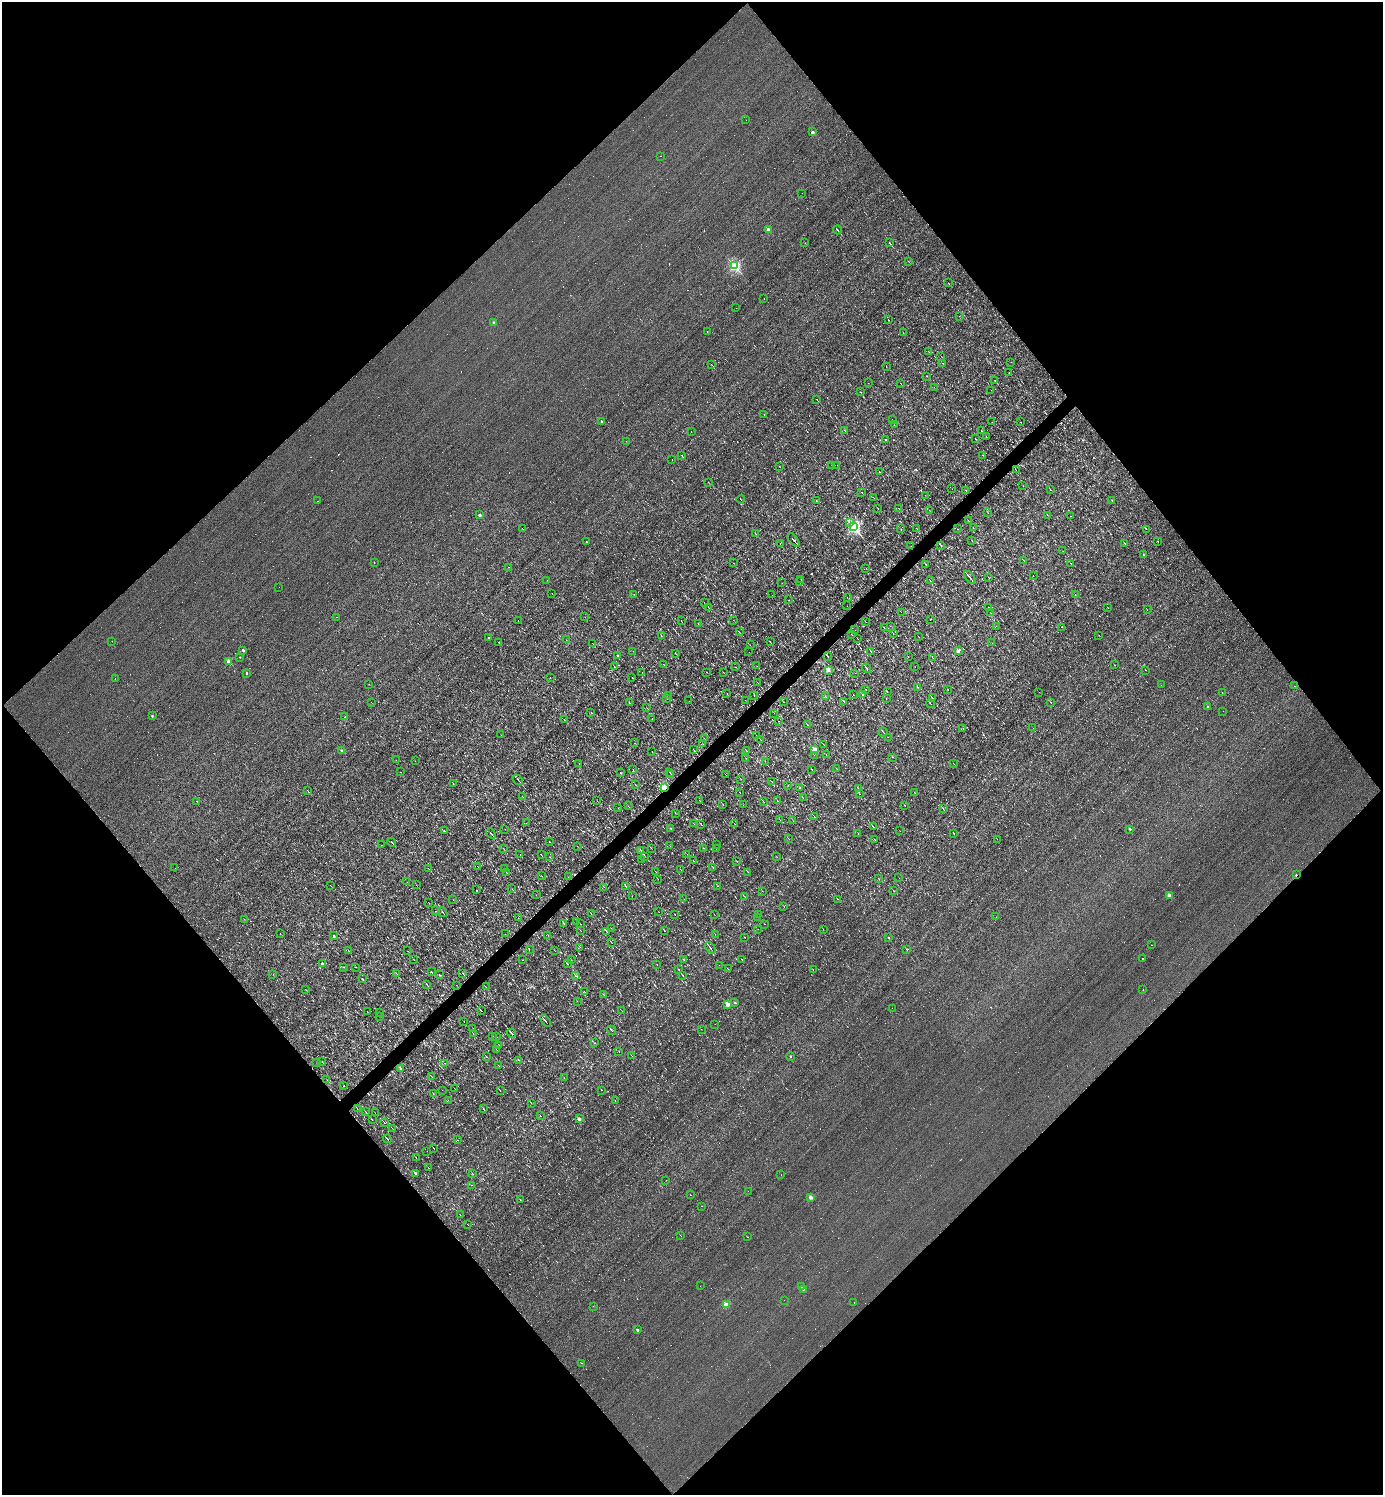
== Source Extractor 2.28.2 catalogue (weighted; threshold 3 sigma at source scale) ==
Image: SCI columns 153-5673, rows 1-5969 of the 5968 x 5969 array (HDU 1 of 3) = the unmasked area's bounding box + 8 px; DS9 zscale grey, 4 x 4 block average (1 PNG px = mean of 4 x 4 image px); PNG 1385 x 1497 px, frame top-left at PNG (2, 2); each listed source drawn as its Kron ellipse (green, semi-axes under 4 px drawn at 4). Shown black and unused: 51% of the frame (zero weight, under 3 of 4 exposures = <1% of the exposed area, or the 3 px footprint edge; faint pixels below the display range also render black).
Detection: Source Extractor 2.28.2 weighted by HDU 2 'WHT'. Background 0.00165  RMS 0.04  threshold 0.178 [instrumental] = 3 sigma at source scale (4.5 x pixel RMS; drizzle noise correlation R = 1.50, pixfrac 1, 0.05/0.05 arcsec/px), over >= 5 px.
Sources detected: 907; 41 too faint to see at this stretch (4 x 4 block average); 190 cosmic-ray / hot-pixel residue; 1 long thin detection or spike segment (spike, bleed or trail) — neither listed nor drawn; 9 coinciding with a brighter row at this scale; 2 inside a brighter listed object's ellipse — not listed separately; of the other 664, all 500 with FLUX_AUTO >= 3.67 (the completeness limit of this list) listed and drawn (164 fainter detections not listed), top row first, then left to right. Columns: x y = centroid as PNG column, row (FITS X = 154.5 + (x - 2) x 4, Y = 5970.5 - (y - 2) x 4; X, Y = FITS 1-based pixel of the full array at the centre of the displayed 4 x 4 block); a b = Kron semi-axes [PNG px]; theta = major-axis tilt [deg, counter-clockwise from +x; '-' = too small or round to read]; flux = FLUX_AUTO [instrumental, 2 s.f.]
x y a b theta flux
746 120 2 2 - 4
812 132 2 2 - 230
661 156 2 2 - 26
802 193 2 2 - 9.9
768 230 2 2 - 340
837 230 4 2 - 22
805 243 2 2 - 7.7
890 243 4 2 - 15
908 261 2 2 - 4.3
734 266 2 2 - 2900
948 283 2 2 - 5.7
764 298 2 2 - 3.9
736 308 2 2 - 4
959 316 2 2 - 7
888 320 2 2 - 19
494 323 2 2 - 220
707 331 2 2 - 6.4
903 333 3 2 - 7.6
928 352 3 2 - 4.9
941 356 2 2 - 4.5
1011 362 2 2 - 5.2
943 363 2 2 - 4.1
712 365 3 2 - 8.8
886 367 2 2 - 5.8
1009 373 2 2 - 6.2
926 376 2 2 - 5.6
995 381 3 2 - 14
868 383 2 2 - 4.5
900 383 3 2 - 7.2
934 387 2 2 - 4.5
991 390 2 2 - 3.8
860 392 2 2 - 5.4
817 399 2 2 - 9.5
764 414 2 2 - 4.7
892 419 2 2 - 3.7
601 421 2 2 - 67
992 422 2 2 - 3.9
1020 422 2 2 - 3.8
894 425 2 2 - 17
844 430 2 2 - 4.9
981 431 2 2 - 7.5
691 432 2 2 - 13
986 436 2 2 - 5.3
975 438 2 2 - 33
885 439 2 2 - 31
626 441 2 2 - 13
682 455 2 2 - 5.1
983 455 2 2 - 4.4
672 459 2 2 - 15
832 465 2 2 - 30
837 465 2 2 - 4.4
779 466 2 2 - 5.4
1016 470 2 2 - 3.7
879 472 4 2 - 15
708 482 2 2 - 9.5
1023 486 2 2 - 4.8
952 489 2 2 - 3.7
966 490 2 2 - 5.7
1050 490 2 2 - 6.9
862 492 2 2 - 4.7
925 495 2 2 - 23
874 497 2 2 - 5.1
741 499 4 2 - 11
816 500 3 2 - 6.9
1112 500 2 2 - 6.1
317 501 2 2 - 4.8
878 508 2 2 - 5
898 508 2 2 - 4.5
929 510 2 2 - 3.7
988 512 2 2 - 3.7
480 515 2 2 - 160
1047 515 2 2 - 5.9
1071 516 2 2 - 18
968 521 2 2 - 4.7
850 523 2 2 - 14
853 526 2 2 - 5300
522 528 2 2 - 4
916 528 2 2 - 5.9
973 528 2 2 - 4.6
901 529 2 2 - 5.3
957 529 2 2 - 5.2
1146 529 2 2 - 6.9
755 533 4 2 - 12
793 540 8 2 -50 25
972 541 2 2 - 5.7
1158 541 2 2 - 9.3
586 542 2 2 - 12
1125 543 2 2 - 3.9
780 544 3 2 - 11
941 545 4 2 - 12
911 546 2 2 - 4.9
1063 551 2 2 - 5
1144 555 2 2 - 11
1023 560 2 2 - 12
374 562 2 2 - 25
733 563 2 2 - 3.8
1071 563 2 2 - 7.2
926 564 3 2 - 8.7
508 567 2 2 - 16
866 568 2 2 - 6.8
1033 576 2 2 - 13
970 577 7 2 -51 51
989 578 2 2 - 8.3
547 580 2 2 - 3.9
801 580 3 2 - 11
799 581 3 2 - 12
930 581 2 2 - 5.5
782 583 2 2 - 20
279 587 2 2 - 4.9
552 593 2 2 - 22
634 594 2 2 - 6.6
1075 594 2 2 - 5.7
772 595 2 2 - 6.7
847 598 2 2 - 3.9
789 600 2 2 - 4.5
704 602 3 2 - 14
847 606 2 2 - 3.8
989 607 2 2 - 3.9
709 608 2 2 - 8.4
1108 608 2 2 - 3.9
1147 610 2 2 - 4
901 612 2 2 - 5.3
991 613 2 2 - 4.8
336 617 2 2 - 18
585 617 2 2 - 4.2
930 619 2 2 - 4.4
518 620 2 2 - 4.3
734 620 2 2 - 3.7
681 621 2 2 - 8.4
865 621 2 2 - 7.6
698 623 2 2 - 4
890 626 2 2 - 4
996 626 2 2 - 3.9
1062 627 2 2 - 6.1
884 628 3 2 - 13
855 630 2 2 - 3.9
739 632 2 2 - 4.1
893 634 2 2 - 19
661 635 2 2 - 7.5
852 635 2 2 - 4.6
1099 635 2 2 - 3.7
918 637 3 2 - 8.8
488 638 2 2 - 310
857 639 2 2 - 4.5
566 640 2 2 - 35
112 641 2 2 - 8.5
498 642 2 2 - 3.8
770 642 2 2 - 5.3
592 643 2 2 - 4.2
992 643 2 2 - 3.7
750 645 2 2 - 5.1
243 650 2 2 - 110
633 651 2 2 - 5.4
871 651 2 2 - 19
959 651 2 2 - 220
749 652 2 2 - 3.7
675 653 3 2 - 12
617 655 2 2 - 54
828 656 4 2 - 80
240 657 2 2 - 26
908 657 2 2 - 4.2
933 658 3 2 - 7.1
229 661 2 2 - 580
663 664 2 2 - 6.2
1115 665 2 2 - 4.5
757 666 2 2 - 6.6
614 667 2 2 - 8.8
735 667 2 2 - 4.4
915 667 2 2 - 4.6
867 668 5 2 - 22
828 670 2 2 - 470
1146 670 2 2 - 4.8
642 672 2 2 - 4
706 672 2 2 - 16
723 672 2 2 - 4.4
246 673 2 2 - 89
855 673 2 2 - 3.7
632 677 2 2 - 6.3
550 678 2 2 - 4.8
115 679 2 2 - 3.9
757 682 3 2 - 8.4
369 684 2 2 - 22
1161 685 2 2 - 4.9
1294 686 2 2 - 110
917 687 2 2 - 62
866 689 2 2 - 4.9
948 689 2 2 - 5.4
887 691 3 2 - 7.8
1039 692 2 2 - 6.1
1222 692 2 2 - 6.3
727 693 2 2 - 6
669 695 2 2 - 3.7
754 695 2 2 - 6.5
853 695 2 2 - 6.5
863 695 2 2 - 61
826 697 2 2 - 6
667 698 2 2 - 4.7
932 698 4 2 - 14
886 699 2 2 - 4.8
745 700 2 2 - 4.3
689 701 2 2 - 6.6
844 701 2 2 - 8.8
371 702 2 2 - 4.7
629 702 2 2 - 6.4
783 702 2 2 - 5.2
1050 702 2 2 - 6.5
930 704 5 2 - 16
1208 706 2 2 - 41
647 708 2 2 - 5.2
1223 711 2 2 - 3.7
591 712 2 2 - 4.8
774 713 2 2 - 19
152 716 2 2 - 70
345 717 2 2 - 68
652 719 2 2 - 4.7
564 720 2 2 - 11
779 721 2 2 - 4.1
807 725 2 2 - 5.1
963 728 2 2 - 3.8
1033 728 2 2 - 3.9
883 732 4 2 - 19
501 735 2 2 - 4
757 736 3 2 - 10
888 737 2 2 - 12
704 739 2 2 - 6.2
761 740 3 2 - 9.6
635 743 2 2 - 66
703 744 2 2 - 4.5
824 745 2 2 - 14
815 749 2 2 - 590
342 750 2 2 - 180
694 750 3 2 - 27
652 751 2 2 - 5.2
746 751 2 2 - 7.3
826 754 2 2 - 4.9
814 755 2 2 - 4.6
892 757 2 2 - 5.1
746 758 2 2 - 5.6
396 760 2 2 - 4.7
415 761 2 2 - 4.1
765 761 2 2 - 5.9
579 763 2 2 - 5.3
954 764 2 2 - 6.6
633 769 2 2 - 4.8
837 769 2 2 - 4.7
812 770 3 2 - 10
400 772 2 2 - 5.2
669 772 2 2 - 16
620 773 2 2 - 7.3
671 774 3 2 - 9.6
726 775 2 2 - 6.2
741 779 2 2 - 6.8
518 780 5 2 - 36
772 782 2 2 - 4.2
453 784 2 2 - 5.5
635 784 2 2 - 3.9
788 785 2 2 - 4.1
800 787 2 2 - 4
664 788 2 2 - 2000
858 789 2 2 - 4.8
308 791 3 2 - 16
740 792 2 2 - 9.5
915 792 2 2 - 6.1
860 794 2 2 - 7.6
522 796 2 2 - 5.5
803 798 2 2 - 4
196 801 2 2 - 7.5
597 801 2 2 - 5.4
699 801 2 2 - 4.6
777 801 2 2 - 44
764 802 3 2 - 9
723 804 2 2 - 5.7
743 805 2 2 - 4.8
905 805 2 2 - 6.3
628 806 2 2 - 5.4
618 808 2 2 - 4.5
943 809 3 2 - 9.9
676 813 2 2 - 3.9
814 816 3 2 - 9.4
780 820 2 2 - 3.8
793 821 2 2 - 3.7
526 823 2 2 - 4.9
694 824 2 2 - 3.9
701 824 3 2 - 15
735 824 2 2 - 5
873 827 4 2 - 17
505 829 2 2 - 3.7
671 829 2 2 - 6.6
1130 829 2 2 - 75
444 830 3 2 - 11
900 831 2 2 - 3.8
491 833 5 2 - 29
858 833 2 2 - 4.1
954 833 3 2 - 9.1
789 839 2 2 - 9.6
874 839 2 2 - 6.6
997 839 2 2 - 4.9
392 842 4 2 - 18
549 842 2 2 - 6.9
716 844 2 2 - 4
381 845 2 2 - 4.5
577 846 2 2 - 3.8
670 846 2 2 - 3.7
703 848 2 2 - 7.8
504 849 2 2 - 4.9
651 849 2 2 - 4.8
716 849 2 2 - 4
641 850 3 2 - 8.9
687 854 2 2 - 4.2
520 855 2 2 - 5.9
541 855 3 2 - 11
645 856 3 2 - 12
550 857 2 2 - 4.8
777 857 2 2 - 5.2
641 859 2 2 - 6.6
694 861 2 2 - 5.2
737 861 2 2 - 4.9
477 866 2 2 - 4.4
713 867 4 2 - 8.2
175 868 2 2 - 3.8
428 868 2 2 - 6.8
504 868 3 2 - 9.4
681 870 2 2 - 4.3
506 872 2 2 - 5.1
656 872 2 2 - 4.1
748 872 2 2 - 6.1
1296 875 2 2 - 40
542 876 2 2 - 5.6
568 877 2 2 - 5.5
899 878 2 2 - 10
658 879 2 2 - 3.8
879 879 2 2 - 5.3
407 882 2 2 - 9.2
416 885 2 2 - 4
331 886 2 2 - 3.8
626 886 2 2 - 13
717 886 2 2 - 3.9
604 887 2 2 - 3.8
512 889 2 2 - 6.1
476 890 2 2 - 6.5
762 891 2 2 - 4.3
893 891 2 2 - 8.9
536 895 2 2 - 3.9
1169 895 2 2 - 230
632 896 2 2 - 3.8
745 897 3 2 - 8.9
684 899 2 2 - 5.4
837 899 3 2 - 8.3
453 900 2 2 - 3.9
428 902 2 2 - 3.8
784 907 2 2 - 13
435 911 2 2 - 17
443 912 5 2 - 21
659 912 2 2 - 3.9
591 914 2 2 - 6
675 914 2 2 - 6.6
714 914 2 2 - 3.9
759 914 2 2 - 6.8
758 917 2 2 - 6.6
996 917 2 2 - 7.4
518 918 2 2 - 16
244 919 2 2 - 5.8
577 921 2 2 - 3.7
564 924 2 2 - 5.3
580 924 2 2 - 16
765 924 2 2 - 4.2
611 928 2 2 - 4.6
758 929 2 2 - 3.8
823 929 2 2 - 4.8
664 930 3 2 - 15
581 931 2 2 - 6
606 931 4 2 - 22
280 933 2 2 - 13
505 934 2 2 - 4.1
715 934 2 2 - 5.9
548 935 2 2 - 5.7
334 936 2 2 - 97
745 937 2 2 - 6.5
888 937 2 2 - 27
611 942 3 2 - 15
1151 945 2 2 - 130
580 947 2 2 - 4.4
710 948 7 2 -50 36
907 949 2 2 - 6.4
348 950 2 2 - 5.4
529 950 2 2 - 5.9
408 951 2 2 - 4.5
555 951 2 2 - 5.7
1143 958 2 2 - 13
413 959 3 2 - 8
742 959 2 2 - 4.7
522 960 2 2 - 270
571 960 2 2 - 4.2
683 960 2 2 - 4.7
322 963 2 2 - 170
567 964 4 2 - 13
657 964 2 2 - 5.1
719 965 2 2 - 4.5
344 967 2 2 - 4.6
356 967 2 2 - 6.4
728 969 2 2 - 8
679 970 2 2 - 8.5
813 970 2 2 - 5.5
431 972 3 2 - 13
396 973 3 2 - 13
463 973 2 2 - 8.4
273 974 2 2 - 4.2
439 974 2 2 - 8.1
575 975 3 2 - 12
683 975 3 2 - 14
362 979 2 2 - 38
426 984 2 2 - 10
456 985 2 2 - 3.8
486 987 3 2 - 8.2
306 989 2 2 - 5.2
1143 990 2 2 - 5.8
584 992 2 2 - 4.4
604 995 2 2 - 5.7
577 1001 2 2 - 5
735 1003 2 2 - 63
728 1004 2 2 - 450
892 1008 2 2 - 6.1
367 1011 2 2 - 4.3
481 1011 4 2 - 16
622 1011 2 2 - 3.7
380 1012 2 2 - 4.9
380 1016 2 2 - 4
464 1021 2 2 - 4.1
545 1021 6 2 -50 34
715 1024 2 2 - 4.6
473 1028 2 2 - 4
701 1029 2 2 - 5.7
612 1030 5 2 - 15
473 1033 2 2 - 8
512 1033 5 2 - 27
493 1036 2 2 - 3.9
497 1037 2 2 - 6.2
594 1043 3 2 - 9.2
499 1045 2 2 - 7.7
496 1050 2 2 - 5.8
619 1052 2 2 - 4
632 1056 2 2 - 4.6
790 1056 2 2 - 31
486 1057 3 2 - 11
519 1060 2 2 - 6.8
322 1061 2 2 - 5.7
317 1063 2 2 - 3.7
445 1063 2 2 - 3.7
499 1066 2 2 - 7.7
401 1068 4 2 - 9.2
432 1077 2 2 - 5.5
564 1078 2 2 - 5
327 1080 2 2 - 5.9
344 1086 2 2 - 13
454 1088 2 2 - 4
442 1090 2 2 - 4
500 1090 2 2 - 8.6
601 1090 2 2 - 10
433 1093 2 2 - 4.7
448 1100 2 2 - 4.3
615 1101 2 2 - 18
531 1103 2 2 - 5.5
357 1108 3 2 - 9.8
484 1109 4 2 - 17
365 1112 3 2 - 10
375 1113 2 2 - 3.9
541 1116 2 2 - 19
579 1119 2 2 - 190
372 1120 3 2 - 8.6
384 1122 3 2 - 9.6
392 1129 2 2 - 4.3
387 1139 4 2 - 20
457 1140 2 2 - 4.4
434 1148 2 2 - 11
427 1151 2 2 - 26
416 1158 2 2 - 5.4
429 1168 2 2 - 4.5
415 1173 2 2 - 86
473 1174 3 2 - 8.4
781 1175 2 2 - 25
666 1180 2 2 - 4.7
471 1185 2 2 - 13
748 1191 2 2 - 8.6
691 1195 2 2 - 21
811 1197 2 2 - 370
520 1200 2 2 - 8.1
702 1206 2 2 - 15
460 1215 2 2 - 4.6
468 1224 2 2 - 4.7
681 1236 2 2 - 6.1
747 1237 2 2 - 74
700 1286 2 2 - 14
801 1286 2 2 - 14
803 1289 2 2 - 48
784 1300 2 2 - 5.5
854 1302 2 2 - 4.1
726 1305 2 2 - 610
593 1306 2 2 - 4.4
637 1330 2 2 - 130
581 1363 2 2 - 8
Overlapping masked pixels (flux is a lower limit): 2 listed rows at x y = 664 788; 1296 875
Diffuse or blended objects may show on this block-average render without a row.